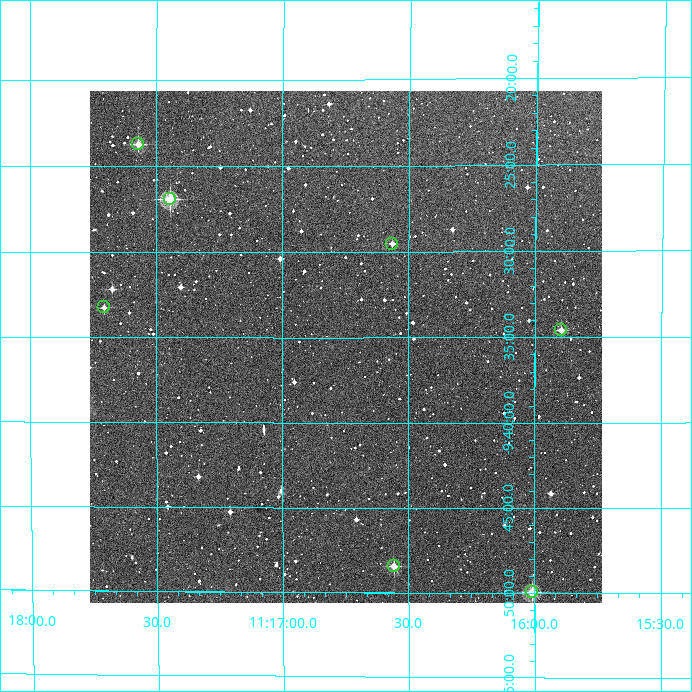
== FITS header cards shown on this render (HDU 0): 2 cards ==
NAXIS1  =                  512
NAXIS2  =                  512

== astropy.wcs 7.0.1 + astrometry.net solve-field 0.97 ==
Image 512 x 512 px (HDU 0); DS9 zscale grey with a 90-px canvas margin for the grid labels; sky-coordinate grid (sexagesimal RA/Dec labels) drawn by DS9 from the SOLVED WCS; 7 Tycho-2 reference stars matched to detected sources circled (green)
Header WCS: RA---TAN/DEC--TAN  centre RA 11:16:45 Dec -09:36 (169.19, -9.59 deg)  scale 3.52 arcsec/px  FOV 30.0' x 30.0'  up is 0 deg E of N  parity normal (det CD < 0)
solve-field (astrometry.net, Tycho-2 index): VERIFIED the header's WCS against the Tycho-2 star catalogue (verified at 2 index scales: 7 matches each, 0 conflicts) and refined it, rather than solving blind
Solved WCS: RA---TAN-SIP/DEC--TAN-SIP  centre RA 11:16:45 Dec -09:36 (169.19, -9.59 deg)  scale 3.51 arcsec/px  FOV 30.0' x 30.0'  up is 0 deg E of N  parity normal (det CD < 0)
The solver's refit moves the header's centre by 1.5 arcsec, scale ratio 0.9994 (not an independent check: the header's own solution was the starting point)
Tycho-2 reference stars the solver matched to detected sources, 7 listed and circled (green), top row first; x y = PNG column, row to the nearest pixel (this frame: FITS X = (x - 90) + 1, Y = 512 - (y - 91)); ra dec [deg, ICRS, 3 dp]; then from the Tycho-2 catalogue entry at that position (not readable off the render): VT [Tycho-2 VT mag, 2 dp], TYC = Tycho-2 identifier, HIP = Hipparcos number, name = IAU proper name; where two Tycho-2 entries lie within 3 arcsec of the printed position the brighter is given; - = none
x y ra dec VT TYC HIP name
138 144 169.392 -9.395 10.74 5508-802-1 - -
170 199 169.360 -9.448 10.19 5508-1099-1 - -
392 244 169.141 -9.492 12.11 5508-1021-1 - -
104 307 169.426 -9.554 11.83 5508-725-1 - -
561 330 168.974 -9.576 11.29 5508-946-1 - -
394 566 169.139 -9.807 10.97 5508-947-1 - -
532 592 169.002 -9.833 9.81 5508-847-1 - -